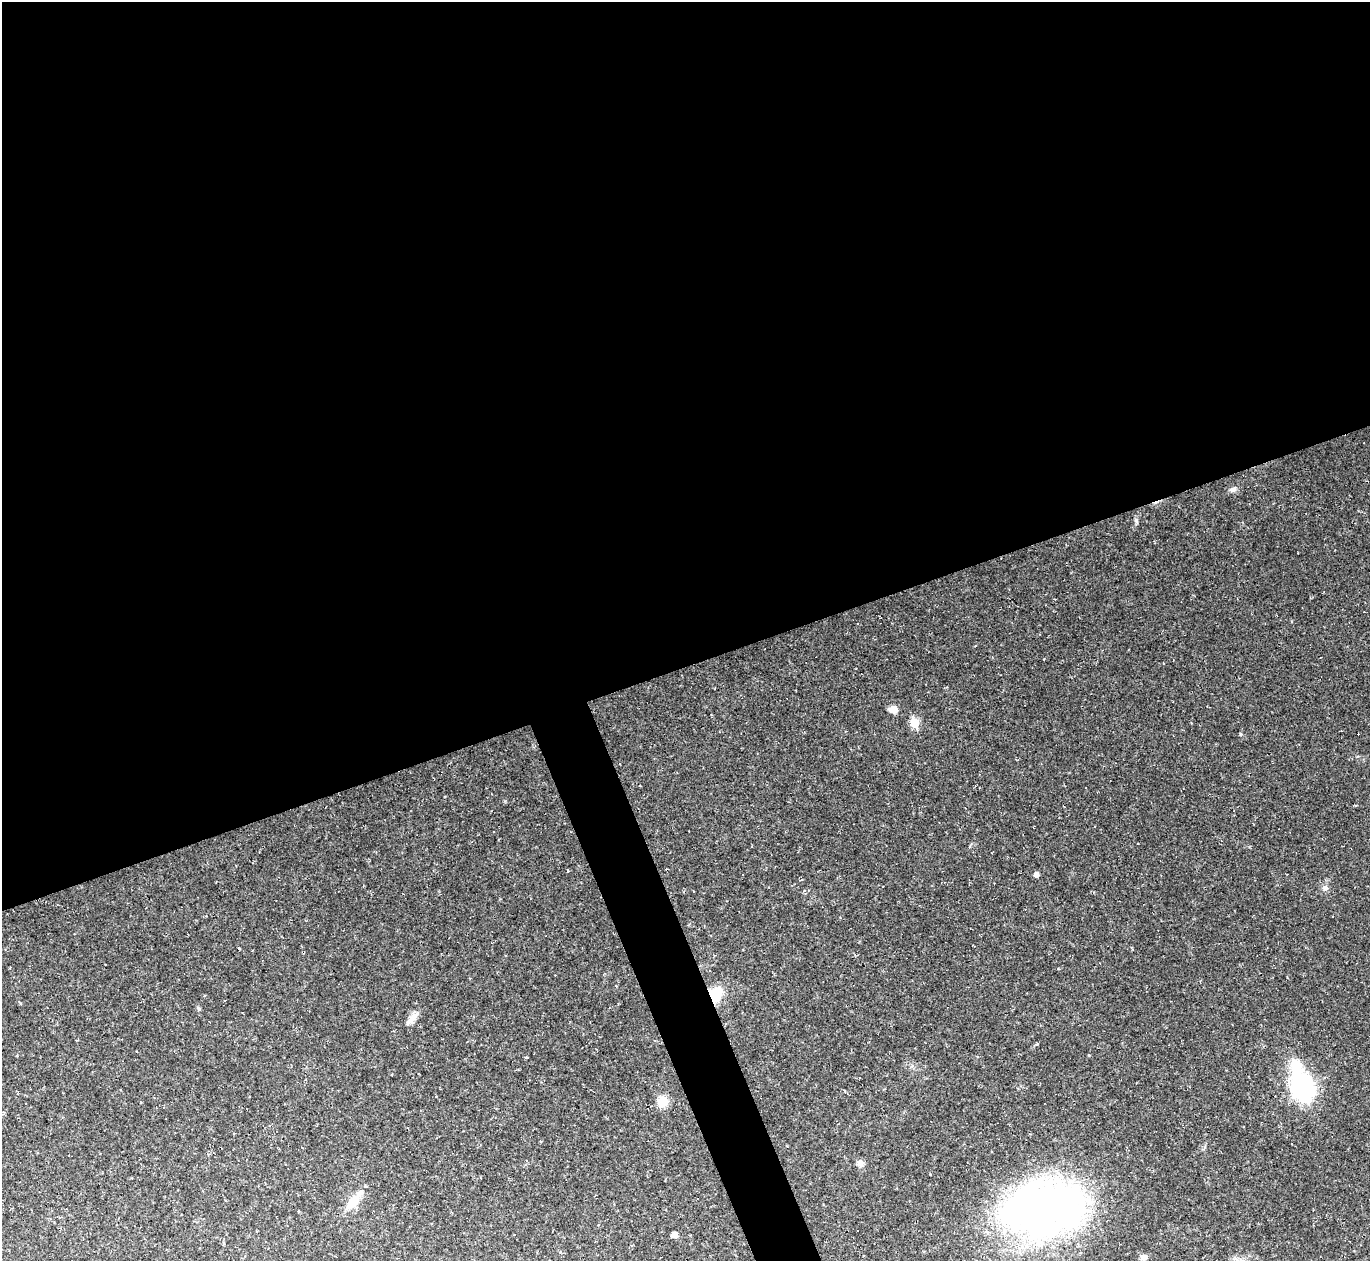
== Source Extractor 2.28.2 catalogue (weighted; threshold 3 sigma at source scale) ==
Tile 2 of 4 x 4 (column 2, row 1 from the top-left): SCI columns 1369-2736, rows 4053-5311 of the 5473 x 5459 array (HDU 1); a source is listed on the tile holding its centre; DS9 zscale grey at full resolution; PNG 1372 x 1263 px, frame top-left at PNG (2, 2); no overlay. Shown black and unused: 55% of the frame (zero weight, under 2 of 3 exposures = <1% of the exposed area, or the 3 px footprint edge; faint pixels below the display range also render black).
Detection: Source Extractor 2.28.2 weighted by HDU 2 'WHT'; one run over the whole footprint, this tile lists its part. Background 0.0498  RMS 0.0071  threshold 0.0321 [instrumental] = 3 sigma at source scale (4.5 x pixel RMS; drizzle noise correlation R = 1.50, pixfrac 1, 0.05/0.05 arcsec/px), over >= 5 px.
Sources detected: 22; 5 cosmic-ray / hot-pixel residue — not listed; the other 17 listed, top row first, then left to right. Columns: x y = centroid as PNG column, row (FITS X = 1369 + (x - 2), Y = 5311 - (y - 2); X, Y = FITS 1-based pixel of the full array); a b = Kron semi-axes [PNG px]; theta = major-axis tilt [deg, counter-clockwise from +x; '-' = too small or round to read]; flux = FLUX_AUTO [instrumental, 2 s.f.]
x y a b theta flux
1233 489 9 6 27 2.3
893 710 10 7 -12 4.5
915 723 6 5 - 21
1241 734 4 4 - 0.81
1036 874 5 5 - 3.3
1325 888 7 6 - 2.2
804 891 5 3 - 0.81
714 995 14 12 60 22
412 1018 22 6 47 4.9
1296 1066 21 14 -77 15
1302 1087 15 11 -68 160
662 1101 15 12 73 8.8
860 1163 9 8 - 3.3
353 1202 22 13 47 11
1043 1209 96 60 6 330
674 1235 5 5 - 4.3
1144 1257 9 6 5 2.7
Overlapping masked pixels (flux is a lower limit): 1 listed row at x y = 714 995
Isophote crosses this tile's border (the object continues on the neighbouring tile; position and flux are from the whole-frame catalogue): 1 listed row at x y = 1043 1209
Unlisted compact peaks at least as high as the median listed source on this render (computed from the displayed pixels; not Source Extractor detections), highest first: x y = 1037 1044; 239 948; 505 801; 1089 1055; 199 1009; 1136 522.